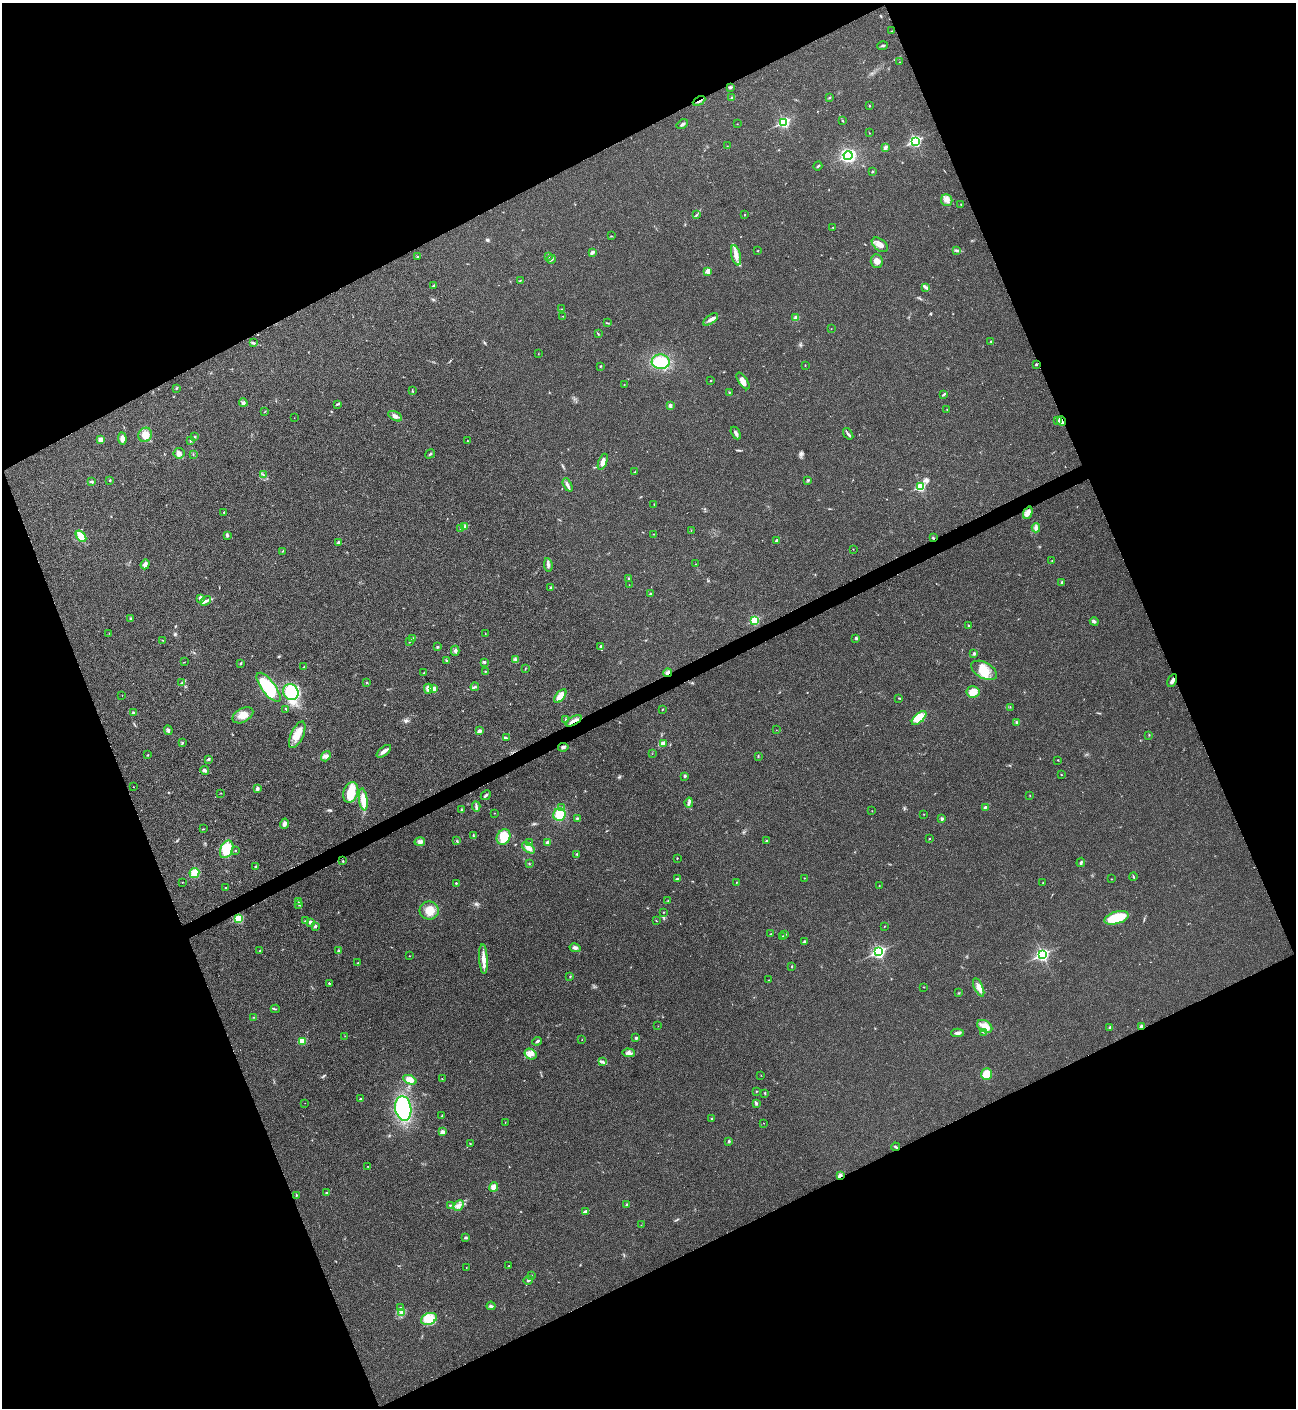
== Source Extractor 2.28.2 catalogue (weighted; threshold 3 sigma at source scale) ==
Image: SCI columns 288-5462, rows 9-5629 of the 5627 x 5637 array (HDU 1 of 3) = the unmasked area's bounding box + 8 px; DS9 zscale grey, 4 x 4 block average (1 PNG px = mean of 4 x 4 image px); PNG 1298 x 1410 px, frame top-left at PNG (2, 3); each listed source drawn as its Kron ellipse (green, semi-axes under 4 px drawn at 4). Shown black and unused: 44% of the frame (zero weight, under 3 of 4 exposures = <1% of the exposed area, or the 3 px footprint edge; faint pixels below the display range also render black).
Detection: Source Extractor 2.28.2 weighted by HDU 2 'WHT'. Background 0.02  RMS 0.0055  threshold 0.0248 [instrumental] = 3 sigma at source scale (4.5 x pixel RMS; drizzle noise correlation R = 1.50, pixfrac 1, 0.05/0.05 arcsec/px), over >= 5 px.
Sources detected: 322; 1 inside a brighter object's white glare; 1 cosmic-ray / hot-pixel residue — neither listed nor drawn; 10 inside a brighter listed object's ellipse — not listed separately; the other 310 listed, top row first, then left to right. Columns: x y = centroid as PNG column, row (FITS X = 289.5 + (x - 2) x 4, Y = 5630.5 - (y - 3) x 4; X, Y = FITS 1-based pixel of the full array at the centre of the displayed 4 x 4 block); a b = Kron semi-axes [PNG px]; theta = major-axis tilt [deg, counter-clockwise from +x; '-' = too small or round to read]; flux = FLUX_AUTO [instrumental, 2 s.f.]
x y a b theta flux
892 31 2 2 - 1
882 46 5 2 - 5
900 62 2 2 - 0.85
730 87 3 2 - 3.3
732 98 4 2 - 3.8
829 98 2 2 - 2.4
699 101 6 2 28 6.1
869 106 2 2 - 1.6
842 120 3 2 - 1.9
784 122 3 2 - 430
682 124 6 3 33 7.4
737 124 2 2 - 0.89
869 133 2 2 - 0.84
915 141 3 2 - 520
727 146 2 2 - 1.5
885 147 4 3 - 9.1
848 156 4 4 - 320
818 166 4 2 - 4.1
873 171 2 2 - 2.7
947 200 6 5 - 16
961 204 2 2 - 2.1
697 215 3 2 - 3.1
745 215 2 2 - 1.4
833 227 2 2 - 1.6
612 236 2 2 - 1.3
880 245 9 5 -39 22
758 250 2 2 - 1.3
957 250 3 2 - 3.2
592 252 4 2 - 10
736 255 10 4 -76 22
548 256 2 2 - 2
417 257 2 2 - 5.3
551 259 5 2 - 5.3
877 261 7 6 - 17
708 271 2 2 - 69
520 280 2 2 - 1.2
434 285 3 2 - 2.8
926 287 4 2 - 5.8
562 309 2 2 - 1
563 316 2 2 - 0.93
796 318 2 2 - 51
711 319 8 3 35 11
607 323 2 2 - 1.4
831 329 2 2 - 0.88
598 334 4 2 - 2.1
991 341 2 2 - 1.5
253 343 3 2 - 3.8
538 354 2 2 - 0.9
661 362 9 7 -2 110
1036 364 2 2 - 9.4
805 365 2 2 - 1.4
600 367 2 2 - 2.1
711 381 2 2 - 1.3
743 381 9 4 -56 16
624 385 2 2 - 1.3
176 388 2 2 - 1.4
412 391 2 2 - 1.6
729 392 2 2 - 1.7
944 394 4 2 - 4
243 403 4 3 - 6.2
338 404 3 2 - 2.6
670 405 3 3 - 8.9
947 409 2 2 - 1
264 412 2 2 - 0.76
395 416 7 3 -30 12
294 418 2 2 - 0.57
1058 421 4 2 - 3.7
1061 421 5 2 - 8.6
736 433 7 3 -61 9.2
848 434 6 2 -53 7.2
145 435 7 6 - 28
195 437 3 2 - 3.3
122 439 6 4 -86 16
101 440 3 3 - 17
190 440 4 2 - 3.5
467 441 2 2 - 1.5
179 453 5 5 - 12
193 454 2 2 - 1.4
430 454 5 2 - 3.6
603 462 8 4 69 19
635 472 2 2 - 1.3
263 475 3 2 - 2.6
110 480 3 2 - 2.1
808 480 2 2 - 1.8
91 481 4 2 - 3.9
568 485 7 2 -63 8.8
921 487 2 2 - 280
654 504 2 2 - 1.2
224 512 2 2 - 4.4
1028 513 6 4 67 18
464 527 3 2 - 4
460 528 2 2 - 1.5
1036 528 4 3 - 7.9
691 531 2 2 - 0.93
654 534 3 2 - 1.7
227 535 3 3 - 4.5
81 536 6 3 -52 58
933 538 2 2 - 2.3
777 540 2 2 - 15
338 542 2 2 - 13
853 549 2 2 - 0.87
283 551 2 2 - 1.6
1052 561 2 2 - 1
145 564 5 3 - 14
696 564 2 2 - 0.75
548 565 6 3 -82 9.4
629 578 3 2 - 2.4
1061 583 3 2 - 5.3
629 585 2 2 - 1.2
551 588 2 2 - 15
650 594 2 2 - 7.5
201 598 4 3 - 9.5
206 601 6 3 32 8
130 619 3 2 - 2.4
755 620 2 2 - 220
1094 621 4 3 - 5.8
968 625 2 2 - 1.7
109 633 2 2 - 0.67
485 634 2 2 - 1.1
413 638 4 2 - 4.2
856 638 3 2 - 4.7
163 640 2 2 - 1.2
409 642 2 2 - 1.6
601 646 3 2 - 8.2
438 647 3 2 - 3.5
455 651 5 2 - 5.7
974 653 2 2 - 6.6
515 659 3 2 - 3.8
446 661 3 2 - 2.3
184 662 2 2 - 1.1
484 662 3 2 - 5.1
241 663 3 2 - 3.8
304 667 2 2 - 3.8
525 669 2 2 - 1.1
984 670 14 8 -29 57
485 671 2 2 - 2.1
424 673 2 2 - 1.5
668 673 4 3 - 8.6
1172 681 7 3 65 12
182 682 3 3 - 3.9
367 683 2 2 - 1.7
269 687 17 6 -52 160
475 687 4 2 - 4.3
428 689 5 3 - 8.5
433 689 2 2 - 53
291 692 8 7 - 140
973 692 6 5 - 41
122 695 2 2 - 0.72
560 696 8 4 52 35
899 698 2 2 - 1.9
1010 707 2 2 - 1.1
286 709 2 2 - 2
662 709 2 2 - 1.6
133 713 4 3 - 4.7
243 715 11 7 29 35
919 718 9 4 43 61
566 719 4 2 - 2.8
574 721 9 2 29 19
1016 722 3 2 - 4.2
168 730 5 3 - 5.8
776 730 2 2 - 0.74
479 731 2 2 - 30
297 735 14 6 65 43
1149 735 2 2 - 2
506 738 4 3 - 5.9
183 742 2 2 - 1.7
663 743 2 2 - 39
563 747 5 3 - 6.9
384 751 8 3 39 16
652 754 2 2 - 0.67
147 755 2 2 - 2.6
326 756 5 4 - 11
758 756 3 2 - 2.1
208 759 2 2 - 14
1058 760 2 2 - 1.6
205 770 4 3 - 7.9
1061 774 2 2 - 1.5
685 776 3 2 - 2.6
133 787 2 2 - 0.62
257 789 4 2 - 14
351 792 10 7 72 68
221 793 2 2 - 1.3
486 795 5 2 - 6.1
1030 795 2 2 - 1.1
363 799 11 4 -82 46
689 803 5 3 - 7.3
476 806 5 2 - 6.2
985 807 2 2 - 6
561 808 3 2 - 2.4
461 810 3 2 - 2.7
872 811 2 2 - 0.87
494 813 2 2 - 1.2
559 814 6 6 - 61
924 814 2 2 - 0.96
577 818 4 2 - 3.1
942 819 3 2 - 6.3
284 824 5 3 - 11
203 829 2 2 - 1.5
473 835 3 2 - 3.3
504 837 8 6 59 74
929 839 2 2 - 1.5
457 841 2 2 - 1.7
766 841 3 2 - 2.1
420 842 5 4 - 11
530 843 2 2 - 3.5
548 843 3 3 - 10
528 848 7 4 -39 17
227 849 9 6 65 71
235 850 2 2 - 2.6
577 854 3 2 - 3.6
677 858 2 2 - 1.9
343 861 2 2 - 2.6
1081 862 5 2 - 4.9
529 864 2 2 - 2
256 866 3 2 - 3.4
194 873 5 5 - 38
1133 877 4 2 - 3
804 878 2 2 - 1.8
677 879 2 2 - 3
1112 879 2 2 - 1.9
182 882 2 2 - 1.2
456 883 2 2 - 5.4
736 883 3 2 - 1.6
1043 883 2 2 - 1.6
879 886 2 2 - 1.4
226 888 2 2 - 3.6
668 901 2 2 - 2.1
298 902 2 2 - 1.6
299 904 2 2 - 2.1
429 910 9 9 - 43
664 912 2 2 - 1.7
1116 918 12 6 15 120
238 919 3 2 - 200
305 921 2 2 - 1.8
656 921 3 2 - 1.3
310 922 3 3 - 8.4
315 926 2 2 - 13
884 927 2 2 - 1.5
770 934 2 2 - 1.1
785 935 3 2 - 3.3
783 936 2 2 - 4.2
804 942 2 2 - 13
575 948 6 3 -10 10
260 951 3 2 - 1.8
339 951 2 2 - 1.4
879 952 3 2 - 620
1042 954 3 2 - 690
410 956 2 2 - 1
483 959 15 4 -86 27
358 963 3 2 - 2.8
792 967 2 2 - 1.9
570 976 2 2 - 1.2
769 980 2 2 - 0.98
329 983 2 2 - 6.6
923 987 2 2 - 1.2
979 987 10 4 -66 21
959 993 2 2 - 2.1
275 1009 4 2 - 2.8
254 1017 3 2 - 1.7
658 1026 2 2 - 1
985 1026 8 5 -31 24
1142 1026 2 2 - 28
1110 1027 3 2 - 5.5
983 1032 4 2 - 3
958 1033 6 3 2 11
345 1036 2 2 - 0.62
636 1038 3 2 - 5.6
582 1039 2 2 - 0.91
302 1041 2 2 - 110
537 1041 5 2 - 4.7
629 1053 6 4 -3 11
530 1054 6 5 - 17
603 1062 3 2 - 3.9
987 1074 6 5 - 64
761 1075 2 2 - 0.78
442 1079 3 2 - 1.2
410 1080 7 4 -23 31
756 1091 2 2 - 1.6
765 1093 2 2 - 2.7
361 1099 3 2 - 3.5
305 1103 2 2 - 0.71
756 1103 4 2 - 4.5
403 1108 12 8 -81 270
442 1116 2 2 - 1.5
712 1119 3 2 - 2.4
505 1122 2 2 - 0.84
764 1123 2 2 - 0.73
442 1132 2 2 - 31
729 1141 3 2 - 4.7
470 1143 2 2 - 1.5
895 1147 4 2 - 3.3
368 1166 2 2 - 0.95
840 1176 4 3 - 9.5
494 1187 5 4 - 19
326 1193 2 2 - 7.6
296 1195 4 2 - 2.7
450 1205 3 2 - 2.9
627 1205 3 2 - 4.7
459 1206 6 4 48 13
586 1211 4 2 - 6.8
641 1225 2 2 - 0.61
466 1238 3 2 - 5.9
509 1266 2 2 - 1
466 1268 2 2 - 0.82
531 1275 2 2 - 0.79
528 1280 5 2 - 5.7
491 1306 4 2 - 6.2
401 1308 3 2 - 2.5
401 1313 4 3 - 6.5
429 1319 8 5 23 49
Overlapping masked pixels (flux is a lower limit): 8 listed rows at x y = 699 101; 1036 364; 1061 421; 668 673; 1172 681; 574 721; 1142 1026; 840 1176
Diffuse or blended objects may show on this block-average render without a row.